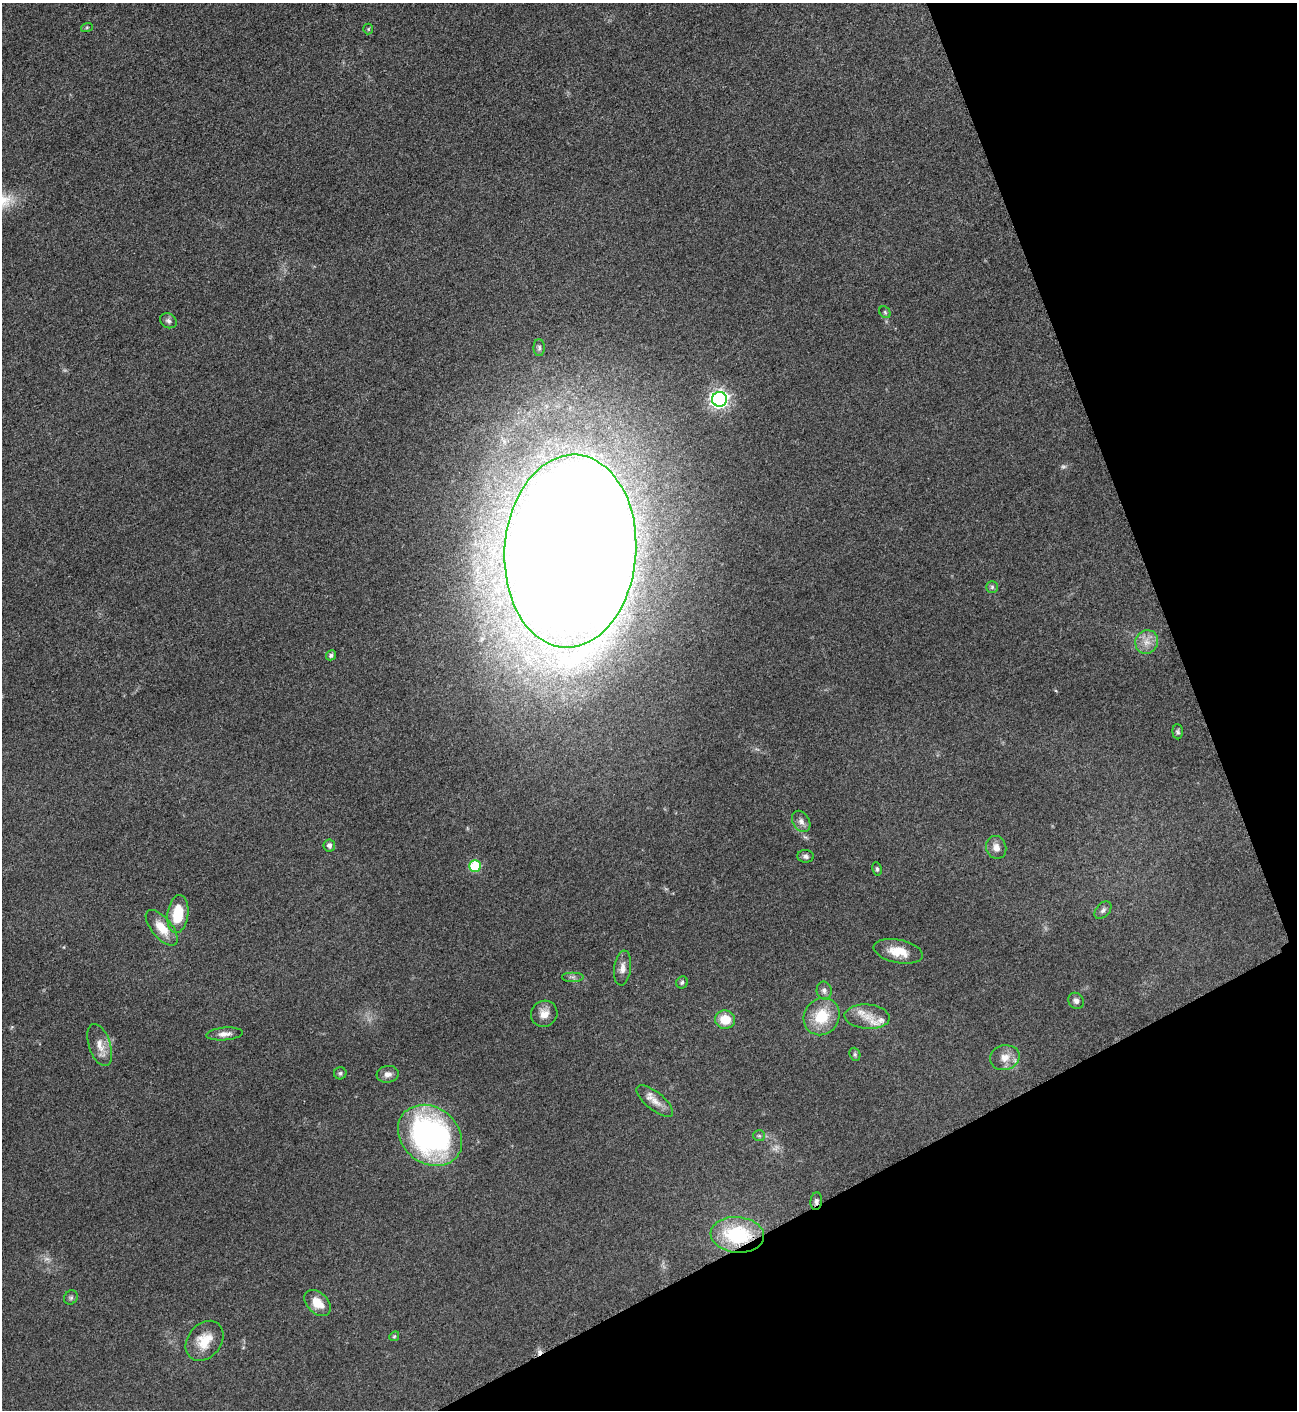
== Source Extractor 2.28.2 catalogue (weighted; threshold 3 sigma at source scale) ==
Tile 12 of 4 x 4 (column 4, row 3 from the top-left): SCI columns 4048-5342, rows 1415-2822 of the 5639 x 5648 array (HDU 1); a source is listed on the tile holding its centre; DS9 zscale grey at full resolution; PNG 1299 x 1412 px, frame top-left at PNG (2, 3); each listed source drawn as its Kron ellipse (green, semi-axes under 4 px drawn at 4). Shown black and unused: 21% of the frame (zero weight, under 3 of 5 exposures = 1% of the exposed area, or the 3 px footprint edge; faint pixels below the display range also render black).
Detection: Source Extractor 2.28.2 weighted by HDU 2 'WHT'; one run over the whole footprint, this tile lists its part. Background 0.0918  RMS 0.0067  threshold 0.0301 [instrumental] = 3 sigma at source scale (4.5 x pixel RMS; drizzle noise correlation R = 1.50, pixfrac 1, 0.05/0.05 arcsec/px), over >= 5 px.
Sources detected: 51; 3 too faint to see at this stretch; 1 cosmic-ray / hot-pixel residue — neither listed nor drawn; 2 inside a brighter listed object's ellipse — not listed separately; the other 45 listed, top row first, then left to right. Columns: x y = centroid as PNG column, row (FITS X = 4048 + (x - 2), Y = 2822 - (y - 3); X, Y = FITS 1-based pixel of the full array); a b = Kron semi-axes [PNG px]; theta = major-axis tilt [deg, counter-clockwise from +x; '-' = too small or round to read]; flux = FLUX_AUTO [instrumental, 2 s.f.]
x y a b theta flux
87 27 6 4 19 0.94
368 29 5 5 - 0.75
885 312 6 5 - 1.1
168 321 9 7 -31 2.1
539 348 8 5 -90 1.5
720 399 7 7 - 290
570 551 96 66 86 3900
992 587 6 6 - 1.4
1147 642 12 11 - 6.6
331 655 5 5 - 1.7
1178 732 7 5 -86 1.4
801 821 11 8 -58 3.3
329 845 6 5 - 2.2
996 847 12 10 -74 5
805 856 8 6 -6 1.9
475 866 6 6 - 42
877 869 7 4 -81 1.2
1103 910 10 6 46 2.2
178 914 19 10 82 22
162 928 21 10 -50 12
898 951 25 11 -12 13
623 968 17 8 83 4.9
572 977 11 5 0 2
682 982 6 5 - 1.5
824 990 9 7 -79 2.4
1076 1001 8 7 - 2.5
544 1014 13 12 - 6.8
822 1017 19 17 56 22
867 1017 22 12 -4 11
725 1020 10 9 - 13
225 1034 18 6 5 4.1
100 1045 22 11 -72 8
855 1054 7 5 -70 1.3
1005 1058 15 12 14 8
340 1073 6 6 - 1.4
388 1074 11 8 8 3.8
655 1101 22 9 -39 6.9
430 1135 34 28 -38 180
759 1136 6 5 - 1.1
816 1201 9 6 84 2
737 1235 27 18 -5 49
71 1297 7 6 - 1.5
318 1303 15 10 -43 10
394 1336 5 4 - 0.84
204 1341 22 16 50 15
Overlapping masked pixels (flux is a lower limit): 2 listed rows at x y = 816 1201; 737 1235